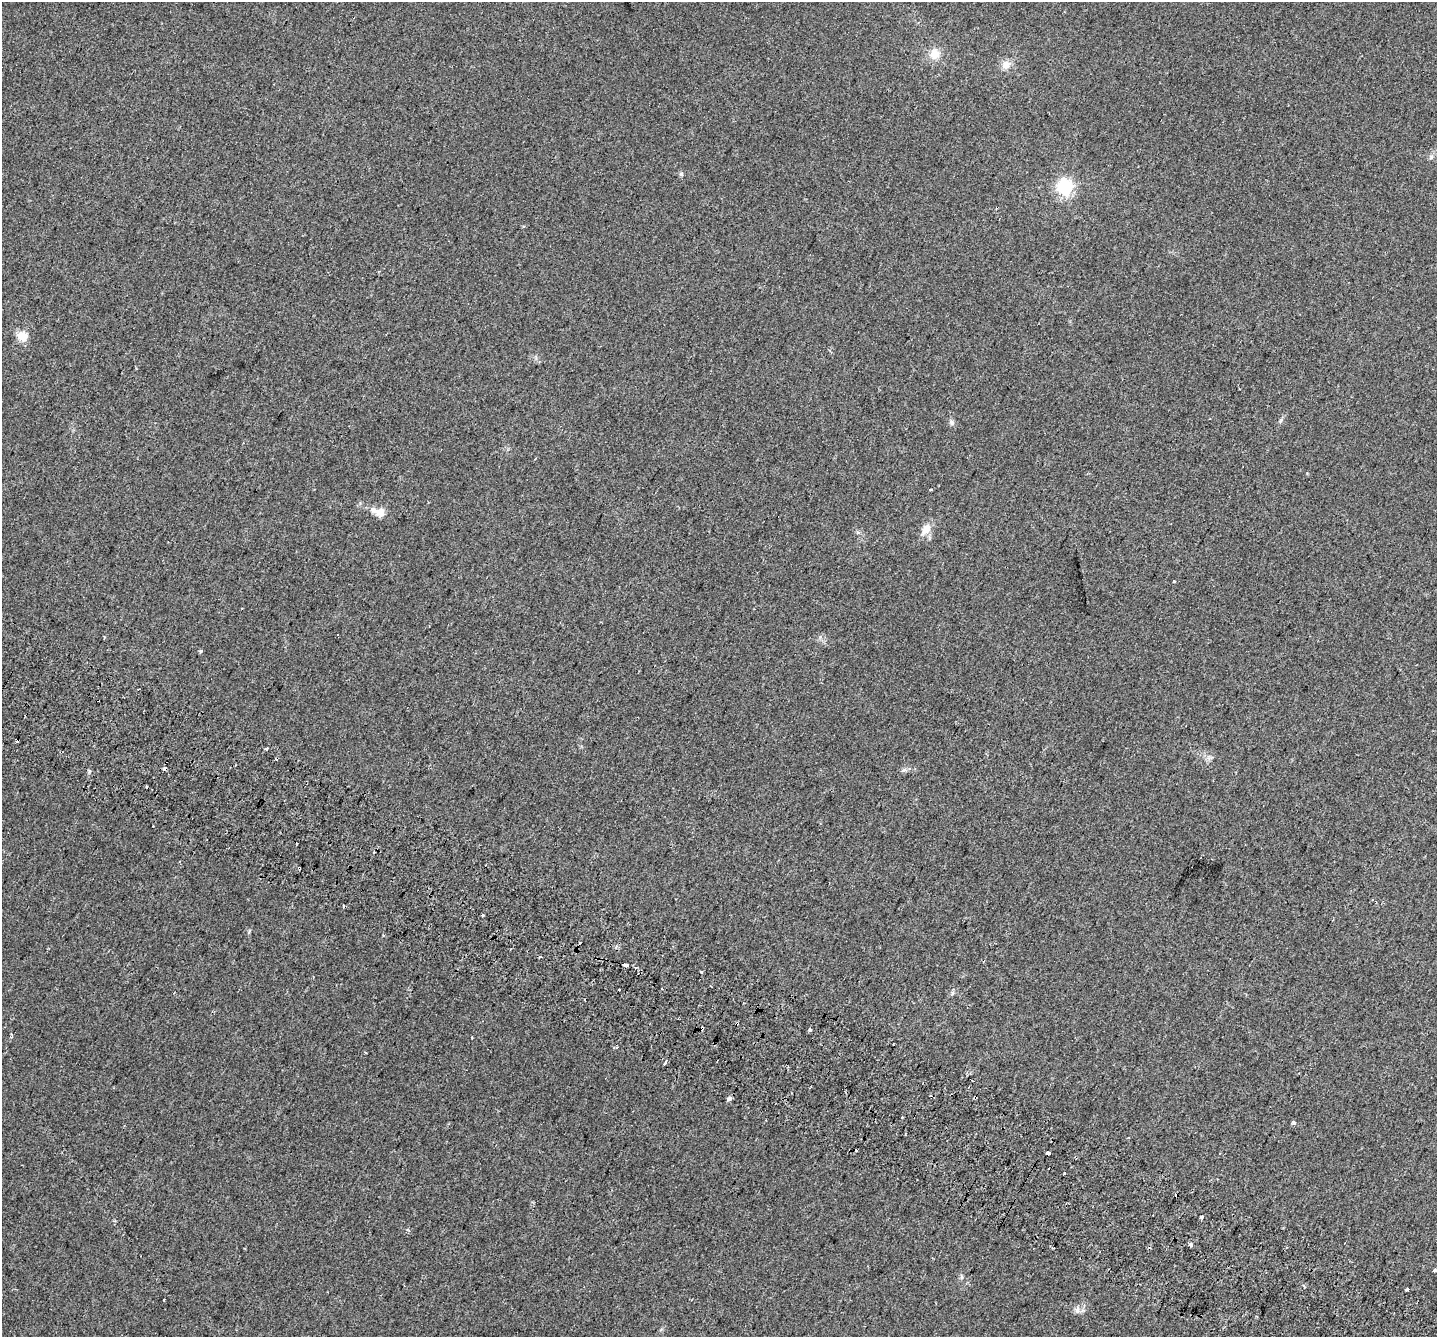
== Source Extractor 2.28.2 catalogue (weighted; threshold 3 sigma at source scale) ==
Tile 6 of 4 x 4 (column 2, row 2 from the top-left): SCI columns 1500-2934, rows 3014-4348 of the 5860 x 5963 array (HDU 1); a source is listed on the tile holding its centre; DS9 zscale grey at full resolution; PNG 1439 x 1339 px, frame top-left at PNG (2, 2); no overlay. Shown black and unused: <1% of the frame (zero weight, under 2 of 3 exposures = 4% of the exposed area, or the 3 px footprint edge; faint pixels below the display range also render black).
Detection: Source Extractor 2.28.2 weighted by HDU 2 'WHT'; one run over the whole footprint, this tile lists its part. Background 0.0214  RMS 0.0051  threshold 0.0227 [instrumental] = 3 sigma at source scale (4.5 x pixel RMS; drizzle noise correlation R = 1.50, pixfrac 1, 0.0396/0.0396 arcsec/px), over >= 5 px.
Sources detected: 54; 15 cosmic-ray / hot-pixel residue — not listed; the other 39 listed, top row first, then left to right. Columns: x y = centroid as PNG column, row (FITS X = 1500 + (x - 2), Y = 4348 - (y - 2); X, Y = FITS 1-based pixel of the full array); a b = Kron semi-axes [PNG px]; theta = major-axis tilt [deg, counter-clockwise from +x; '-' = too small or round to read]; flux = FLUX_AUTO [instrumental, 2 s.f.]
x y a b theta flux
935 54 14 13 - 5.3
1006 65 12 11 - 3.6
1431 157 9 5 64 1.2
681 174 5 5 - 0.82
1065 187 6 6 - 130
22 336 15 12 -21 4.6
1280 421 7 4 71 0.72
952 422 7 6 - 1.2
930 490 3 3 - 1.5
373 509 9 8 - 2.1
380 512 8 7 - 6.3
926 529 16 10 60 4.8
1174 581 3 3 - 1.3
201 651 5 4 - 0.55
98 700 3 2 - 1
267 748 3 3 - 6.1
299 868 3 3 - 2.2
1373 899 4 2 - 0.42
482 915 3 3 - 2.3
540 956 3 3 - 3.3
625 964 4 3 - 17
636 967 3 3 - 1.2
701 972 3 3 - 2.2
702 1029 4 3 - 3.6
810 1030 4 3 - 1.8
472 1037 3 2 - 0.46
665 1063 5 3 - 5
975 1097 4 3 - 2
729 1099 6 5 - 1.3
1294 1123 3 3 - 1.7
1048 1153 3 3 - 42
1202 1217 4 3 - 1.5
1190 1245 3 3 - 13
1435 1270 3 3 - 1.6
962 1277 7 4 90 0.77
1304 1286 5 3 - 0.58
1407 1289 3 3 - 2.6
164 1300 3 2 - 0.62
1077 1310 11 7 86 2.1
Overlapping masked pixels (flux is a lower limit): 4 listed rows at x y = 98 700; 299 868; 702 1029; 975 1097
Isophote crosses this tile's border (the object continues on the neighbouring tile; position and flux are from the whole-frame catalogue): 1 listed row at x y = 1435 1270
Unlisted compact peaks at least as high as the median listed source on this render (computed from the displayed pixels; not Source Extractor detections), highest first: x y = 89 771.